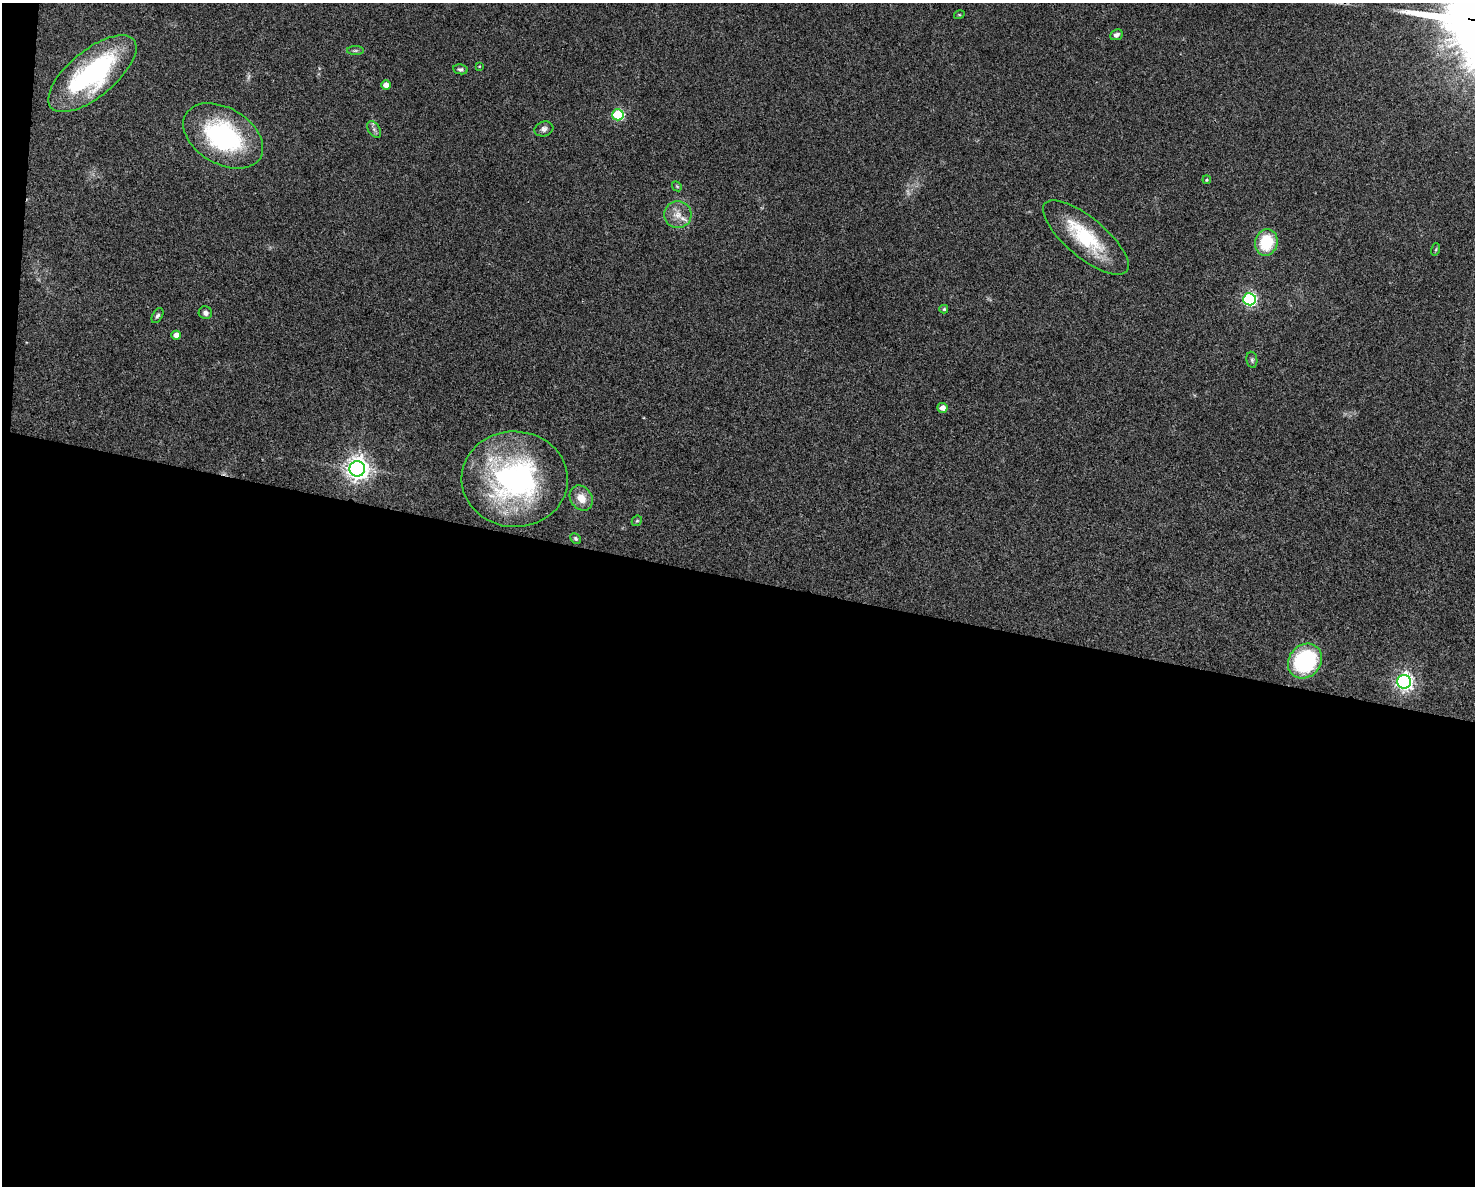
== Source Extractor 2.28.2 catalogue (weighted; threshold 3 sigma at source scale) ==
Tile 10 of 3 x 4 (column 1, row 4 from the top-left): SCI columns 228-1700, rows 2-1185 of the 4759 x 4740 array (HDU 1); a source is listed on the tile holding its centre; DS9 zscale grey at full resolution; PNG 1477 x 1188 px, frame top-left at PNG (2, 3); each listed source drawn as its Kron ellipse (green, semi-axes under 4 px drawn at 4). Shown black and unused: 52% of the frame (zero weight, under 3 of 4 exposures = <1% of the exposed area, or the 3 px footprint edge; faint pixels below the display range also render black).
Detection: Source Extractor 2.28.2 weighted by HDU 2 'WHT'; one run over the whole footprint, this tile lists its part. Background 0.0622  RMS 0.0051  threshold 0.023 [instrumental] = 3 sigma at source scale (4.5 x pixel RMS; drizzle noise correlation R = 1.50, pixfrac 1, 0.05/0.05 arcsec/px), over >= 5 px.
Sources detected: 33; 1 too faint to see at this stretch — neither listed nor drawn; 1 inside a brighter listed object's ellipse — not listed separately; the other 31 listed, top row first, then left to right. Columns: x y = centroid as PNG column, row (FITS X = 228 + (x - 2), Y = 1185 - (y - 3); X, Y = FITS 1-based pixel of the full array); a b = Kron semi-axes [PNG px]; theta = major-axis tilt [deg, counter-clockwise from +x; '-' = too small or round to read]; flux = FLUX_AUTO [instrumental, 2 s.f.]
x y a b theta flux
959 15 5 3 - 0.47
1116 35 6 5 - 1.8
355 51 8 4 0 0.95
479 66 4 3 - 0.45
460 69 7 5 -10 1.1
92 74 54 23 39 85
386 85 5 4 - 4.1
618 115 6 5 - 47
374 129 9 6 -54 1.6
544 129 9 7 17 1.8
223 136 43 28 -31 77
1207 180 4 3 - 0.58
677 186 5 4 - 0.6
678 215 14 13 - 6.2
1086 238 53 20 -40 36
1266 242 13 11 75 21
1436 249 6 4 72 0.59
1249 299 6 6 - 98
944 309 4 4 - 0.85
205 313 7 6 - 1.9
157 316 8 5 61 1.2
176 335 5 4 - 4.2
1252 360 8 5 -81 1
942 408 5 5 - 3.7
357 469 8 8 - 440
515 479 53 48 -2 110
581 498 13 10 -55 6.6
637 521 6 4 42 0.63
576 538 6 4 -45 0.96
1305 661 18 16 48 54
1404 682 7 7 - 210